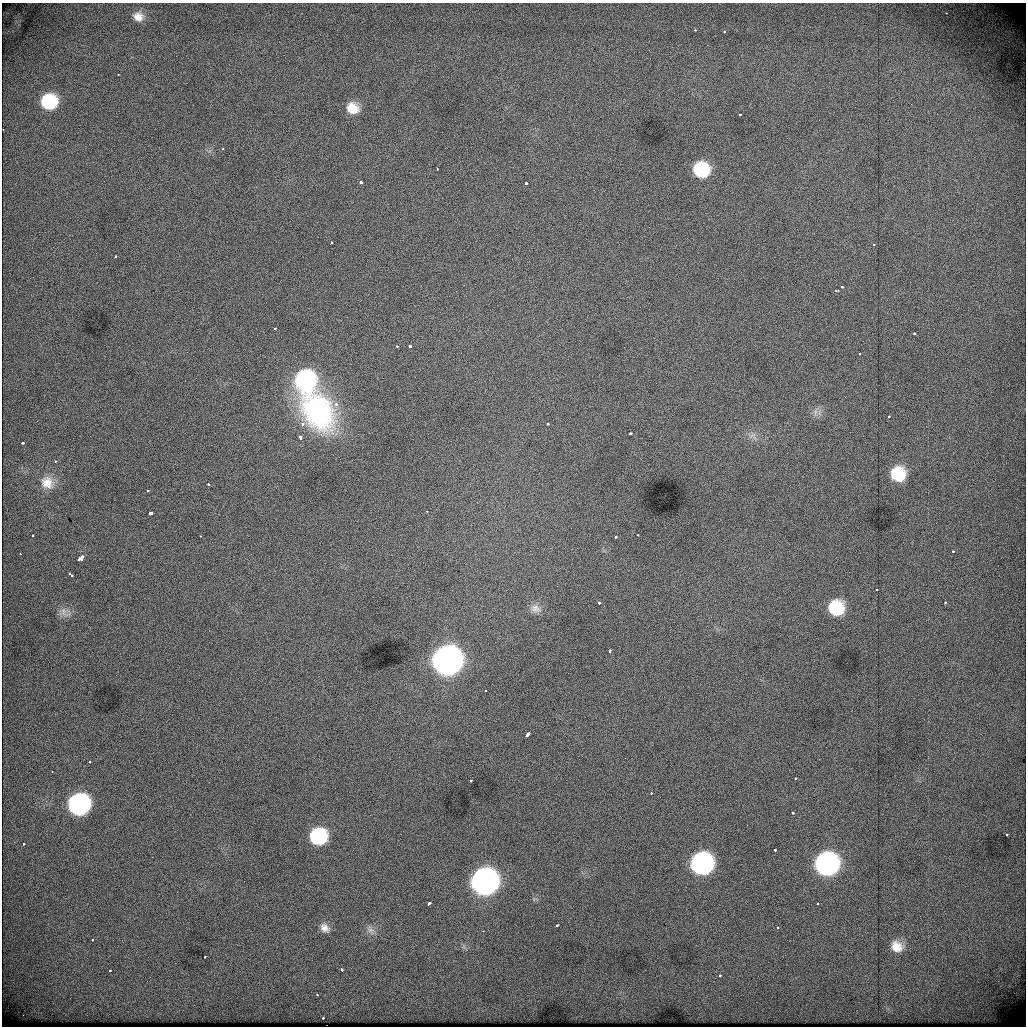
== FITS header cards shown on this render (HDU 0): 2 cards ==
NAXIS1  =                 1024          /
NAXIS2  =                 1024          /

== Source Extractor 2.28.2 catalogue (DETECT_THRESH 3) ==
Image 1024 x 1024 px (HDU 0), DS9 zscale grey, 1 PNG px = 1 image px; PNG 1028 x 1028 px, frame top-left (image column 1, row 1024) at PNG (2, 3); no overlay
Background 470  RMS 2.8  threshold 8.27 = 3 sigma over >= 5 px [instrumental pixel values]
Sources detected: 89; all 89 listed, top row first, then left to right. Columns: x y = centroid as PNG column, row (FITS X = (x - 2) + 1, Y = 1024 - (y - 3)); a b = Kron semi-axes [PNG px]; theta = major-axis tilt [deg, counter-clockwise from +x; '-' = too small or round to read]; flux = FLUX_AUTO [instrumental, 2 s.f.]
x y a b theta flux
946 13 3 2 - 170
138 17 11 10 - 1500
695 30 3 3 - 190
724 32 3 3 - 280
118 74 2 2 - 110
49 102 12 11 - 11000
352 108 11 10 - 2900
739 114 3 3 - 390
3 129 2 2 - 160
223 149 3 2 - 500
437 169 3 2 - 220
701 170 15 14 - 11000
361 182 3 3 - 1300
526 183 3 3 - 860
331 243 3 3 - 440
874 244 4 3 - 210
115 256 3 3 - 550
842 287 3 3 - 880
836 291 6 3 -1 220
275 328 3 3 - 330
914 333 3 3 - 550
397 346 3 3 - 380
410 346 3 3 - 650
859 354 3 2 - 290
305 380 19 17 -81 31000
336 404 5 5 - 650
318 411 55 39 -56 34000
815 412 9 4 82 630
888 416 3 3 - 330
303 424 6 5 - 650
548 424 3 3 - 490
630 433 3 3 - 670
752 435 11 5 27 840
300 437 4 3 - 920
22 443 3 3 - 510
55 461 3 2 - 300
898 474 12 12 - 7100
47 483 18 16 -49 2800
208 484 3 3 - 580
148 490 3 3 - 550
427 511 3 2 - 190
150 513 4 3 - 2200
33 535 3 2 - 300
637 535 3 2 - 270
200 536 3 2 - 240
615 537 3 3 - 980
953 551 3 3 - 350
20 554 3 2 - 320
81 558 6 4 47 4800
71 575 6 3 -32 850
877 590 3 3 - 250
945 602 3 3 - 340
599 603 3 3 - 1000
535 608 14 10 -13 1200
836 608 12 12 - 8200
63 611 13 7 -82 1200
609 651 4 3 - 790
447 661 15 14 - 260000
485 690 3 2 - 250
528 734 5 3 - 1200
90 761 3 3 - 290
52 771 3 2 - 220
795 778 3 2 - 370
471 781 3 3 - 360
651 793 3 2 - 410
79 805 14 13 - 50000
793 813 3 3 - 360
1006 834 3 3 - 380
318 837 15 14 - 14000
24 844 3 2 - 340
775 850 3 3 - 510
701 864 15 14 - 58000
826 864 15 14 - 73000
484 882 15 14 - 150000
429 904 4 3 - 1100
817 904 3 2 - 460
557 925 3 2 - 200
777 927 3 3 - 240
325 928 13 10 -37 1400
370 930 10 7 -14 880
483 931 3 2 - 250
92 940 3 2 - 310
897 947 14 12 -34 2700
205 956 3 2 - 550
342 969 4 3 - 490
110 970 3 3 - 290
720 975 3 3 - 420
317 995 3 2 - 810
323 1018 3 2 - 570
At the frame edge (FLAGS 8, measured only in part): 1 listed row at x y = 3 129